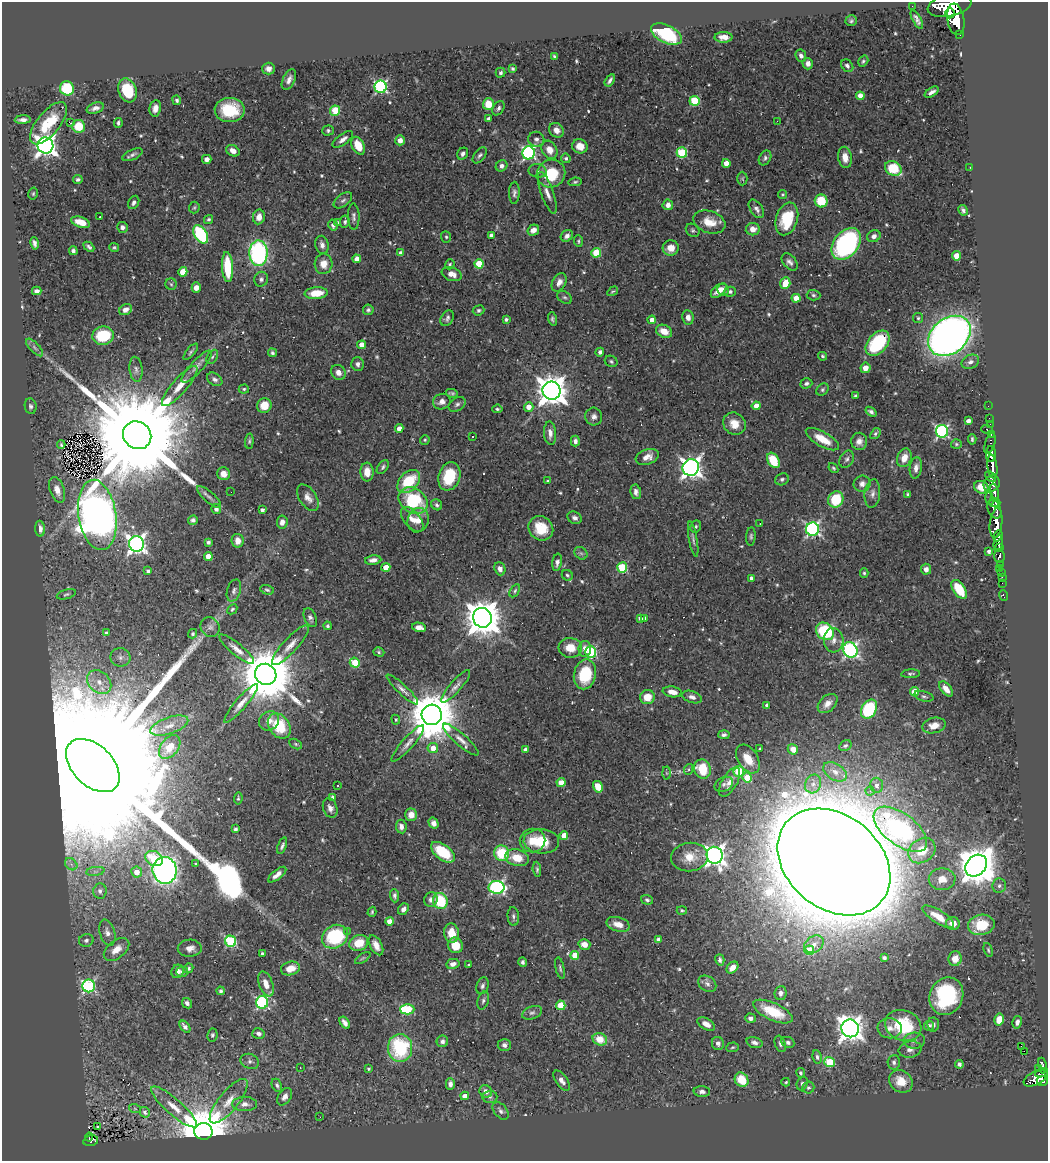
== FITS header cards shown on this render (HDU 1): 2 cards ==
NAXIS1  =                 1046
NAXIS2  =                 1159

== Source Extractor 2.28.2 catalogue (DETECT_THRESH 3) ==
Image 1046 x 1159 px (HDU 1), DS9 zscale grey, 1 PNG px = 1 image px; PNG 1050 x 1163 px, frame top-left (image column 1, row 1159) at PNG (2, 2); each listed source drawn as its Kron ellipse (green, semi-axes under 4 px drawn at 4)
Background 0.659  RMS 0.017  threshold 0.0525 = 3 sigma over >= 5 px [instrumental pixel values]
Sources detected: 604; of the 604, the 500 brightest by FLUX_AUTO listed and drawn (104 fainter detections omitted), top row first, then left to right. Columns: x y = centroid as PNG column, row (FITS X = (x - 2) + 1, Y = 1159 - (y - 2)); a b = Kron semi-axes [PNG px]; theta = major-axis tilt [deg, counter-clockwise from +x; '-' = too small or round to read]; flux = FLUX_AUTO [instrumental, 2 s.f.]
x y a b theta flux
949 5 22 11 12 2400
912 6 2 2 - 4.7
950 13 5 4 - 440
917 19 10 4 -61 4.5
956 19 16 8 -81 2000
851 21 5 5 - 2.7
666 34 17 9 -26 69
960 34 3 3 - 48
724 37 9 5 1 8.4
554 56 4 3 - 1.6
801 56 6 5 - 4.2
863 61 6 4 55 2.3
808 64 6 5 - 5.8
847 66 7 5 -49 4.7
268 69 6 6 - 6
513 69 4 3 - 1.9
500 73 5 5 - 2.6
289 80 11 6 64 6.3
610 80 6 3 57 3.6
381 87 6 6 - 210
67 88 7 7 - 55
127 90 12 9 -70 51
932 92 8 4 32 5
860 96 4 4 - 10
177 100 5 4 - 3.2
694 101 5 5 - 61
488 104 6 5 - 27
95 108 9 5 17 5.3
155 108 8 6 79 8
498 108 8 5 59 3.5
230 110 15 12 0 50
335 111 5 5 - 33
489 119 4 4 - 5.1
23 120 8 3 3 5.3
777 121 2 2 - 7.2
48 123 25 11 51 44
70 123 3 3 - 2.5
118 123 5 3 - 2.8
79 126 6 6 - 29
328 130 5 5 - 2.2
556 130 8 7 - 8.7
343 139 12 5 37 6.5
536 139 8 7 - 4.3
400 140 5 5 - 10
45 145 8 8 - 820
358 146 9 6 -64 25
580 146 8 7 - 14
549 150 9 7 -60 13
233 151 7 5 -29 8.2
529 153 6 6 - 250
682 153 5 5 - 79
463 154 6 5 - 3.8
132 155 11 5 25 3.9
480 155 9 5 52 3.3
845 157 11 7 -80 11
566 158 5 4 - 2.7
765 158 8 5 59 3.2
207 159 5 4 - 5
726 163 4 4 - 13
501 166 6 5 - 4.6
970 167 2 2 - 4.1
893 168 9 7 -31 50
538 171 9 6 -10 4.1
551 174 14 13 - 43
742 179 7 5 -89 1.8
78 180 5 4 - 2.9
575 182 6 4 10 2
514 193 11 5 88 3.9
547 193 22 6 -70 9.4
33 194 6 4 75 1.7
782 194 4 4 - 1.8
343 200 11 6 38 3.6
821 201 6 6 - 40
134 202 7 5 63 3.8
668 205 5 5 - 6.4
194 207 6 5 - 1.9
756 209 10 6 -56 5.2
963 210 5 4 - 3.2
99 217 3 2 - 2.9
259 217 7 6 - 9.4
354 217 13 6 -89 4.5
209 219 5 4 - 2.2
787 219 17 11 72 53
81 222 10 5 -19 16
345 222 6 4 83 2.3
709 222 16 11 -19 19
337 223 4 3 - 2.4
333 225 5 5 - 4.4
122 227 5 5 - 4.7
753 229 7 6 - 11
533 230 6 5 - 7
693 230 7 6 - 2.7
201 234 10 6 -59 110
491 235 4 4 - 4.5
567 236 6 5 - 5
874 236 7 5 27 5.5
446 237 6 5 - 2.1
578 241 6 4 -88 2.1
34 243 6 3 -79 3.5
846 244 18 12 51 210
322 245 9 6 -78 5.6
89 247 6 3 -43 3
114 247 5 4 - 1.8
671 248 8 7 - 14
73 251 4 4 - 3
258 253 13 9 -88 230
401 253 4 4 - 4.1
596 253 5 5 - 47
957 256 4 4 - 20
357 259 4 4 - 9.5
790 262 10 6 -49 5
324 264 10 9 - 13
450 264 5 4 - 1.8
479 264 4 4 - 37
227 267 15 5 -86 48
183 272 5 4 - 24
452 274 10 6 -20 8.8
261 279 7 7 - 3.8
559 282 10 6 61 7.5
785 283 6 5 - 24
171 284 6 5 - 2.1
196 288 5 4 - 9.3
723 290 6 5 - 6.1
37 291 5 4 - 3
613 291 6 3 31 1.6
719 291 9 5 40 9.6
730 292 6 5 - 2.9
316 293 12 6 4 22
813 295 7 5 -4 2.5
565 297 8 5 -36 2.7
796 298 4 4 - 20
126 310 7 5 30 6.9
368 310 5 5 - 2.8
479 310 6 5 - 2.5
688 317 7 5 -81 6.9
447 318 8 6 59 3.5
918 318 5 5 - 2.1
506 319 4 3 - 2.5
552 319 7 4 -75 2.5
652 320 4 4 - 11
664 331 8 6 -24 15
103 336 11 9 7 44
949 336 23 17 39 1000
878 343 14 9 48 87
362 345 4 4 - 11
34 347 11 5 -46 3.5
191 352 10 4 50 2.7
600 352 4 4 - 4.5
272 353 5 4 - 2.3
823 356 4 3 - 2
212 357 8 5 59 2.5
611 361 6 5 - 2.5
970 362 9 6 24 5
358 364 6 6 - 4.3
197 367 21 6 47 8.7
865 368 5 5 - 9.6
136 369 12 6 -83 5.2
338 372 8 7 - 7.5
215 379 8 5 -34 4
806 383 6 5 - 3.1
180 386 26 7 49 17
244 389 5 4 - 1.8
822 390 7 5 47 2.4
552 391 9 9 - 2000
452 393 6 3 -13 2.2
855 396 3 3 - 1.7
442 402 9 7 21 7.7
457 404 9 6 34 3.7
264 405 7 7 - 18
31 406 8 6 -82 3.5
756 406 4 4 - 12
988 406 2 2 - 7.2
529 407 5 5 - 11
497 409 5 4 - 2.2
871 412 6 4 -35 3.5
594 417 9 8 - 5.7
989 418 2 2 - 6
968 421 4 4 - 5.8
734 424 12 10 -44 15
990 424 2 2 - 6.1
399 428 4 4 - 9.1
987 429 6 3 -14 40
942 431 6 6 - 220
550 433 12 6 -86 7.2
875 434 6 4 53 2.3
137 435 15 13 -39 51000
991 435 3 2 - 11
472 436 3 2 - 4.5
822 439 19 7 -30 23
972 439 5 3 - 2.2
425 440 5 4 - 1.7
249 441 7 4 85 2.2
575 441 5 4 - 4.5
859 441 8 8 - 7.5
990 443 10 5 71 45
61 444 4 3 - 1.9
956 444 5 4 - 1.8
991 454 8 5 88 620
647 457 12 7 19 9.7
904 458 9 7 68 13
847 459 9 6 57 3.8
773 460 8 5 -59 43
383 467 8 5 53 2.6
691 467 8 8 - 720
992 467 12 5 -83 600
833 468 5 4 - 1.9
916 468 11 6 82 6.9
367 472 9 6 -87 16
224 474 6 6 - 11
449 476 14 10 72 47
990 477 6 4 -45 200
782 479 7 5 28 2.9
409 481 13 9 46 48
547 481 3 3 - 1.6
862 484 8 8 - 6.9
992 484 9 7 48 330
981 487 7 6 - 15
57 490 13 7 -72 10
231 492 2 2 - 1.8
636 492 7 5 -80 5.4
995 493 9 4 -78 220
872 494 14 7 84 6.8
907 494 4 4 - 1.9
209 497 15 5 -42 5.1
308 498 15 8 -56 9.1
836 499 8 7 - 47
990 499 6 3 -81 140
413 501 16 12 -34 85
995 503 5 4 - 100
437 505 6 5 - 3
216 509 5 5 - 6.2
994 509 10 6 -64 430
262 510 4 4 - 4.1
97 515 35 19 -81 1400
575 518 7 6 - 4.2
412 519 15 8 -50 11
193 520 5 4 - 2.9
418 520 12 10 70 13
282 522 6 5 - 6.2
996 523 15 6 83 1000
760 524 3 2 - 2.5
696 526 6 5 - 2.1
541 528 13 11 -42 29
40 529 8 5 -86 6.1
813 529 7 6 - 280
751 536 9 4 86 2.5
998 536 6 3 65 240
693 539 18 3 -80 3.5
238 541 7 6 - 11
208 542 4 3 - 2.6
998 543 8 4 80 460
136 544 8 7 - 580
999 547 3 3 - 180
989 551 4 3 - 4
581 553 7 5 -42 2.5
208 556 4 4 - 17
999 556 7 5 -86 110
373 560 8 4 7 5.9
557 562 9 5 82 4.7
1000 564 3 3 - 56
386 567 4 4 - 16
622 568 5 5 - 81
999 568 2 2 - 4.6
500 569 6 5 - 7.5
926 569 5 5 - 5.4
148 571 4 3 - 2.8
864 573 5 4 - 1.8
1001 573 4 3 - 25
567 575 6 5 - 2.2
1002 577 3 2 - 3.9
751 578 4 3 - 2.9
1002 583 2 2 - 5.2
959 589 11 6 -56 38
234 590 11 6 73 4.5
267 590 7 4 -16 2.4
515 591 7 4 59 2.1
66 594 10 4 16 2.4
1003 595 5 3 - 13
232 609 6 4 45 1.6
310 618 10 6 -66 4.1
482 618 10 9 - 3200
640 618 4 3 - 3.5
644 619 4 3 - 4.7
328 626 4 4 - 2.3
210 627 10 9 - 5.3
419 627 7 4 -12 7.6
825 631 10 8 -40 80
106 633 4 4 - 2.4
193 634 5 4 - 2.2
834 640 12 10 -86 9.1
290 645 26 7 48 14
570 648 12 10 -5 20
237 649 22 6 -39 10
585 649 8 6 89 9.8
850 650 8 7 - 330
379 652 6 4 -18 2
591 652 5 5 - 130
120 657 10 9 - 5.9
355 663 5 4 - 50
266 674 11 10 - 9800
585 674 15 11 78 52
911 674 9 4 4 2.4
99 682 13 10 -44 15
456 686 21 5 48 7.1
402 689 21 5 -43 6.5
946 689 9 5 -51 9.6
672 692 9 5 -9 11
915 692 4 4 - 27
924 696 10 5 -15 3.4
647 697 7 7 - 19
692 697 10 5 -20 5.3
241 703 25 5 49 11
828 703 11 7 43 8.5
767 705 4 3 - 4.5
869 709 10 7 61 99
432 715 10 10 - 6700
396 720 5 4 - 1.9
269 721 10 9 - 10
934 725 12 7 13 11
169 726 20 8 19 13
279 726 14 10 -54 48
724 735 6 4 -3 3.6
461 739 23 6 -41 9.7
408 743 24 5 49 8.1
296 744 7 4 -27 1.9
845 746 6 5 - 2.4
170 747 13 8 52 20
433 748 5 5 - 12
760 749 3 2 - 1.6
793 749 5 5 - 9
525 750 4 4 - 7.1
748 759 16 10 -58 20
93 766 32 20 -45 220000
689 769 5 3 - 1.7
702 769 9 8 - 38
739 771 5 5 - 78
835 772 13 8 -32 9.8
666 773 6 4 -88 1.9
747 777 5 4 - 30
561 782 4 4 - 16
730 782 16 7 59 9.2
724 784 10 7 26 4.1
813 784 9 7 66 7.5
338 785 3 2 - 1.7
877 785 7 6 - 5.9
598 787 6 4 -59 23
870 791 4 4 - 3.1
333 797 4 4 - 4.3
238 798 6 4 84 2
330 808 10 7 -71 6.4
411 815 6 6 - 11
434 823 6 4 -58 5.8
401 826 7 5 -82 5.7
235 829 4 3 - 2.4
900 829 31 16 -37 200
564 836 4 4 - 22
533 841 13 12 - 16
541 841 18 12 -4 42
282 846 9 4 69 3.1
922 851 14 11 36 32
443 852 14 7 -38 49
502 853 8 7 - 50
715 855 8 8 - 690
690 857 18 14 8 21
154 858 9 7 -30 42
517 858 12 8 -14 23
834 862 62 46 -39 18000
71 864 7 5 -44 4
196 864 4 3 - 2.4
976 866 12 9 46 3500
537 869 7 4 -86 2.3
165 870 13 12 - 560
95 871 9 4 8 3.8
137 872 5 5 - 17
277 875 11 4 39 7.8
942 879 13 11 0 16
999 886 7 7 - 4.1
496 887 8 6 2 220
100 891 7 6 - 4.7
395 896 7 4 -87 3.3
431 900 7 6 - 5.5
647 900 6 4 -18 2.6
440 901 8 7 - 53
403 909 6 5 - 5.8
682 910 5 4 - 1.8
372 912 5 3 - 1.6
513 916 9 6 -84 3.6
938 917 18 6 -33 19
389 921 4 4 - 11
953 923 7 6 - 12
618 924 12 7 -15 12
981 925 13 10 11 43
347 931 2 2 - 3.7
107 933 13 7 -74 7.6
451 933 9 7 -80 18
335 937 13 11 32 81
86 940 7 6 - 3.6
658 940 4 4 - 5.5
231 941 5 5 - 130
359 943 9 8 - 24
584 944 6 5 - 10
814 944 10 8 34 8.1
376 945 11 6 -62 9.8
455 945 8 7 - 21
190 948 12 8 1 8.5
116 949 15 8 39 13
809 950 5 4 - 33
988 950 7 3 -72 1.7
262 954 4 3 - 2.7
575 955 4 4 - 26
363 958 9 3 33 1.9
884 958 4 3 - 2.6
955 959 7 6 - 11
720 960 6 4 -74 3.5
523 962 5 4 - 2.7
453 964 7 5 12 5.6
469 965 3 3 - 1.8
188 968 5 4 - 2.4
290 968 10 6 15 14
560 968 11 4 -79 2.7
732 968 7 5 44 8.5
178 971 7 6 - 6.9
182 972 6 5 - 3.4
266 984 13 7 -69 11
707 984 10 7 -35 4.7
89 986 6 6 - 190
482 986 8 6 71 3.7
221 991 4 4 - 2.4
781 993 7 6 - 4.4
946 996 19 16 66 100
483 1001 9 5 74 3.2
262 1002 6 6 - 190
187 1003 6 4 -47 3.8
561 1005 5 4 - 32
407 1009 7 5 -1 85
773 1012 21 8 -25 37
532 1013 10 6 20 3.9
750 1018 5 4 - 4.5
999 1019 6 5 - 19
1017 1022 6 4 77 5.2
345 1023 7 4 -55 5.4
706 1024 9 5 -31 9
933 1024 7 6 - 4.2
903 1025 18 15 -22 70
929 1026 5 4 - 3.9
185 1027 7 4 -50 6.1
850 1028 9 8 - 1200
890 1028 12 10 -6 8.9
258 1034 6 5 - 4
212 1035 6 5 - 2.2
600 1039 7 6 - 20
442 1041 6 5 - 3.9
914 1041 11 8 4 5.8
754 1042 8 5 -18 4.3
788 1042 7 5 -24 3.3
718 1043 6 6 - 4.6
780 1044 8 5 -71 3
504 1045 7 6 - 4.2
1021 1046 3 2 - 1.8
732 1047 6 4 4 1.7
400 1048 14 12 -86 100
910 1049 11 8 12 6
1024 1051 2 2 - 2100
817 1057 7 4 -81 3
250 1061 9 7 -22 4.2
829 1062 5 5 - 61
894 1062 7 6 - 3.4
959 1064 4 4 - 3.3
1042 1066 8 3 -80 100
300 1068 3 2 - 1.6
1038 1068 2 2 - 4.2
368 1069 3 3 - 1.6
801 1073 5 4 - 2.3
1042 1073 6 3 21 110
1036 1078 13 6 26 420
742 1080 7 6 - 29
562 1081 12 6 -56 7.2
901 1081 12 10 -40 20
1042 1081 5 5 - 220
786 1082 4 3 - 1.6
450 1084 6 4 89 5.3
802 1084 7 5 67 2.8
277 1085 7 5 -64 2.7
808 1088 6 6 - 2.6
486 1091 6 6 - 7.3
702 1092 8 5 -4 4.8
465 1096 4 4 - 9.2
285 1097 9 6 57 6.5
490 1097 7 6 - 3.2
229 1101 27 9 51 20
245 1104 12 7 0 7.9
174 1107 29 8 -41 21
135 1109 6 3 -19 1.9
501 1111 10 6 -52 4
145 1112 5 5 - 3.7
320 1117 2 2 - 2.1
97 1127 3 2 - 2.4
203 1131 9 8 - 8900
89 1137 4 2 - 21
91 1141 7 5 11 81
At the frame edge (FLAGS 8, measured only in part): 1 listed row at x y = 949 5
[104 fainter detections neither listed nor drawn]